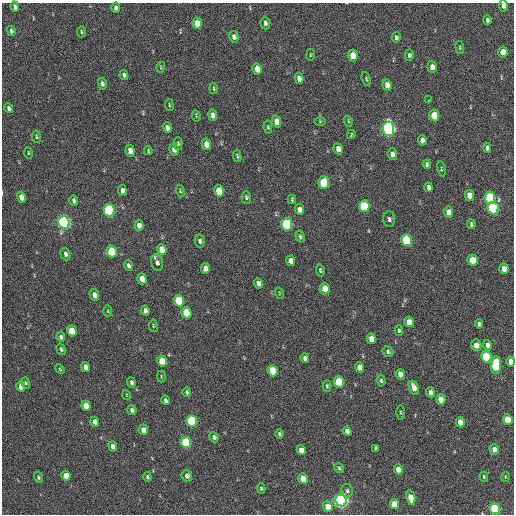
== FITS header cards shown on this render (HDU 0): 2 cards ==
NAXIS1  =                  512 / Axis length
NAXIS2  =                  512 / Axis length

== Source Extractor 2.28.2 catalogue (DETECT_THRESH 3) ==
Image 512 x 512 px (HDU 0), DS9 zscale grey, 1 PNG px = 1 image px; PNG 516 x 516 px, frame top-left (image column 1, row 512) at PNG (2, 3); each listed source drawn as its Kron ellipse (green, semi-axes under 4 px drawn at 4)
Background 213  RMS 14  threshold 43.1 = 3 sigma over >= 5 px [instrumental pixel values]
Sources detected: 160; all 160 listed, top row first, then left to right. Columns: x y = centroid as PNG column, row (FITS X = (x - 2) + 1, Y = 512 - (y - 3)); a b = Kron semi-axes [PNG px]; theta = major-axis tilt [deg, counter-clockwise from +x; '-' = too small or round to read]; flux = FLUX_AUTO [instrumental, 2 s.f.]
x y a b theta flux
504 6 6 4 -85 3600
15 7 5 4 - 3400
116 8 5 4 - 2800
487 20 5 4 - 2400
197 23 6 4 -84 12000
265 23 6 5 - 2400
11 31 5 3 - 1700
81 32 5 3 - 1200
234 37 6 4 -76 3200
396 37 5 4 - 2000
460 47 6 3 -82 1100
503 52 5 4 - 8400
311 55 6 3 81 960
409 55 6 4 88 2100
353 56 6 5 - 14000
161 67 5 3 - 940
432 67 5 5 - 5800
257 69 5 4 - 9400
124 75 5 4 - 2400
299 78 5 4 - 4500
366 79 7 4 -71 1500
102 84 6 4 -75 2300
387 85 6 4 -83 5500
214 89 5 3 - 1100
428 100 3 2 - 3600
169 105 6 3 -83 1000
9 108 5 3 - 2600
213 115 6 4 -81 5500
434 115 6 5 - 23000
196 116 5 4 - 1200
276 121 6 4 -76 8100
320 121 6 4 0 960
348 121 5 3 - 980
268 127 6 4 -81 1400
167 128 5 4 - 4500
388 129 7 5 -86 300000
351 134 4 2 - 920
36 137 6 3 -81 1100
422 140 5 4 - 3500
178 143 6 4 -87 1500
206 144 6 4 -76 9200
487 148 5 4 - 3200
174 149 6 4 -75 4600
338 149 5 4 - 6200
130 151 6 4 -82 7700
148 151 4 3 - 970
28 153 5 3 - 890
392 154 6 4 -84 4700
237 156 6 3 -74 1400
427 164 4 3 - 1800
441 169 7 3 -78 1100
323 183 6 5 - 32000
429 187 5 4 - 2900
122 191 5 4 - 4100
180 191 6 4 -75 1300
219 191 6 5 - 19000
469 195 5 4 - 7800
22 197 5 4 - 10000
246 197 6 5 - 1900
490 198 6 5 - 59000
292 199 4 3 - 1300
74 201 5 3 - 2500
364 206 6 5 - 49000
493 208 6 5 - 81000
300 209 5 4 - 5300
109 210 6 5 - 130000
448 212 5 4 - 6800
389 219 8 6 -88 2800
64 222 6 5 - 220000
287 224 6 5 - 92000
471 224 5 3 - 1700
139 225 5 4 - 4700
300 236 6 4 -72 1600
407 240 6 5 - 73000
200 241 7 5 -79 2700
162 250 6 4 -71 11000
112 251 6 5 - 37000
65 254 6 5 - 2700
472 260 5 5 - 19000
291 261 5 4 - 5300
157 263 8 6 -77 3600
128 266 5 4 - 2800
205 268 5 4 - 6100
504 269 5 4 - 6900
320 270 6 4 -82 1500
142 279 5 4 - 9300
258 283 5 4 - 4300
325 289 5 5 - 9900
279 293 5 3 - 800
94 295 6 4 -72 4400
179 301 6 5 - 39000
108 311 6 4 -89 870
145 311 5 4 - 3000
186 313 6 5 - 27000
409 322 5 4 - 8900
479 324 4 4 - 2400
153 326 6 3 -82 1000
72 331 5 4 - 18000
399 331 5 4 - 1500
61 337 5 4 - 2700
371 339 5 4 - 9000
476 345 6 5 - 6500
487 345 5 4 - 3900
61 349 6 4 -73 1600
388 352 5 5 - 1900
486 357 6 5 - 53000
305 358 5 4 - 3500
162 361 5 4 - 19000
510 362 5 4 - 5700
496 365 9 5 87 58000
85 367 5 4 - 5900
359 367 5 4 - 6900
60 369 5 4 - 1000
273 371 6 5 - 27000
400 374 5 4 - 6900
161 376 6 3 -89 940
381 381 6 4 -84 1600
131 382 5 4 - 2100
339 382 6 5 - 41000
26 383 5 4 - 1100
327 386 6 4 -89 1600
21 387 5 4 - 7100
414 388 7 4 -69 6900
187 392 5 3 - 1900
431 392 5 4 - 4900
127 395 5 3 - 720
165 400 5 3 - 2300
441 400 5 4 - 11000
86 406 5 4 - 11000
132 410 5 4 - 2400
400 412 7 3 -89 1200
508 419 5 5 - 19000
192 421 6 5 - 81000
95 422 5 4 - 4200
460 422 5 4 - 7800
143 430 5 5 - 6200
347 431 4 4 - 3500
280 434 4 3 - 1600
214 437 5 4 - 2300
186 442 6 5 - 60000
113 446 5 4 - 5200
376 448 4 3 - 1500
494 449 5 5 - 5300
301 450 5 4 - 7500
339 468 5 5 - 1500
398 469 5 4 - 8200
66 476 5 4 - 10000
187 476 6 5 - 3000
38 477 5 4 - 1200
147 477 5 4 - 1600
484 477 5 4 - 1100
505 477 5 3 - 930
303 479 5 4 - 12000
261 488 5 4 - 1300
347 491 7 6 - 2200
411 498 7 4 -76 12000
341 500 6 5 - 340000
394 504 5 4 - 17000
327 507 5 5 - 9600
495 509 5 5 - 77000
At the frame edge (FLAGS 8, measured only in part): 2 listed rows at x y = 504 6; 510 362